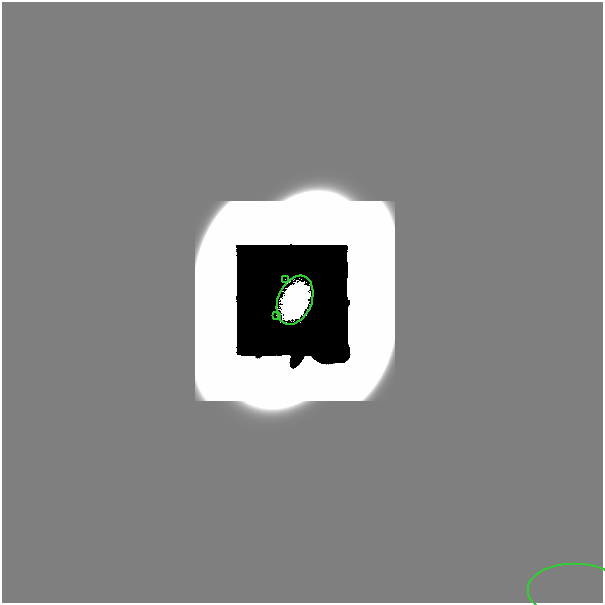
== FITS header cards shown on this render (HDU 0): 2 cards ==
NAXIS1  =                  601
NAXIS2  =                  601

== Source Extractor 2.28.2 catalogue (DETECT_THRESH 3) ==
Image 601 x 601 px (HDU 0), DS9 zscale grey, 1 PNG px = 1 image px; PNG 605 x 605 px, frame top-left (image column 1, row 601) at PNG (2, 2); each listed source drawn as its Kron ellipse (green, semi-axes under 4 px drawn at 4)
Background 1.12e-44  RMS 9.2e-33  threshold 2.75e-32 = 3 sigma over >= 5 px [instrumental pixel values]
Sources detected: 8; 4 with non-positive FLUX_AUTO (blend fragments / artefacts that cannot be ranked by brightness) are neither listed nor drawn; the other 4 listed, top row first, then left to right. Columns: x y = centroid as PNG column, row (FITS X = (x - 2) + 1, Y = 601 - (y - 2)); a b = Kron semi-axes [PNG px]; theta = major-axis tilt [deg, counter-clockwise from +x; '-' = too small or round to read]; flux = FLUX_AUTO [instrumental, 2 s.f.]
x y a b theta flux
285 279 2 2 - 8.3e-03
295 300 25 17 67 4.2e+01
276 315 2 2 - 3.7e-03
575 591 47 27 0 1.2e-15
At the frame edge (FLAGS 8, measured only in part): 1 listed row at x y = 575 591
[4 non-positive-flux detections neither listed nor drawn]